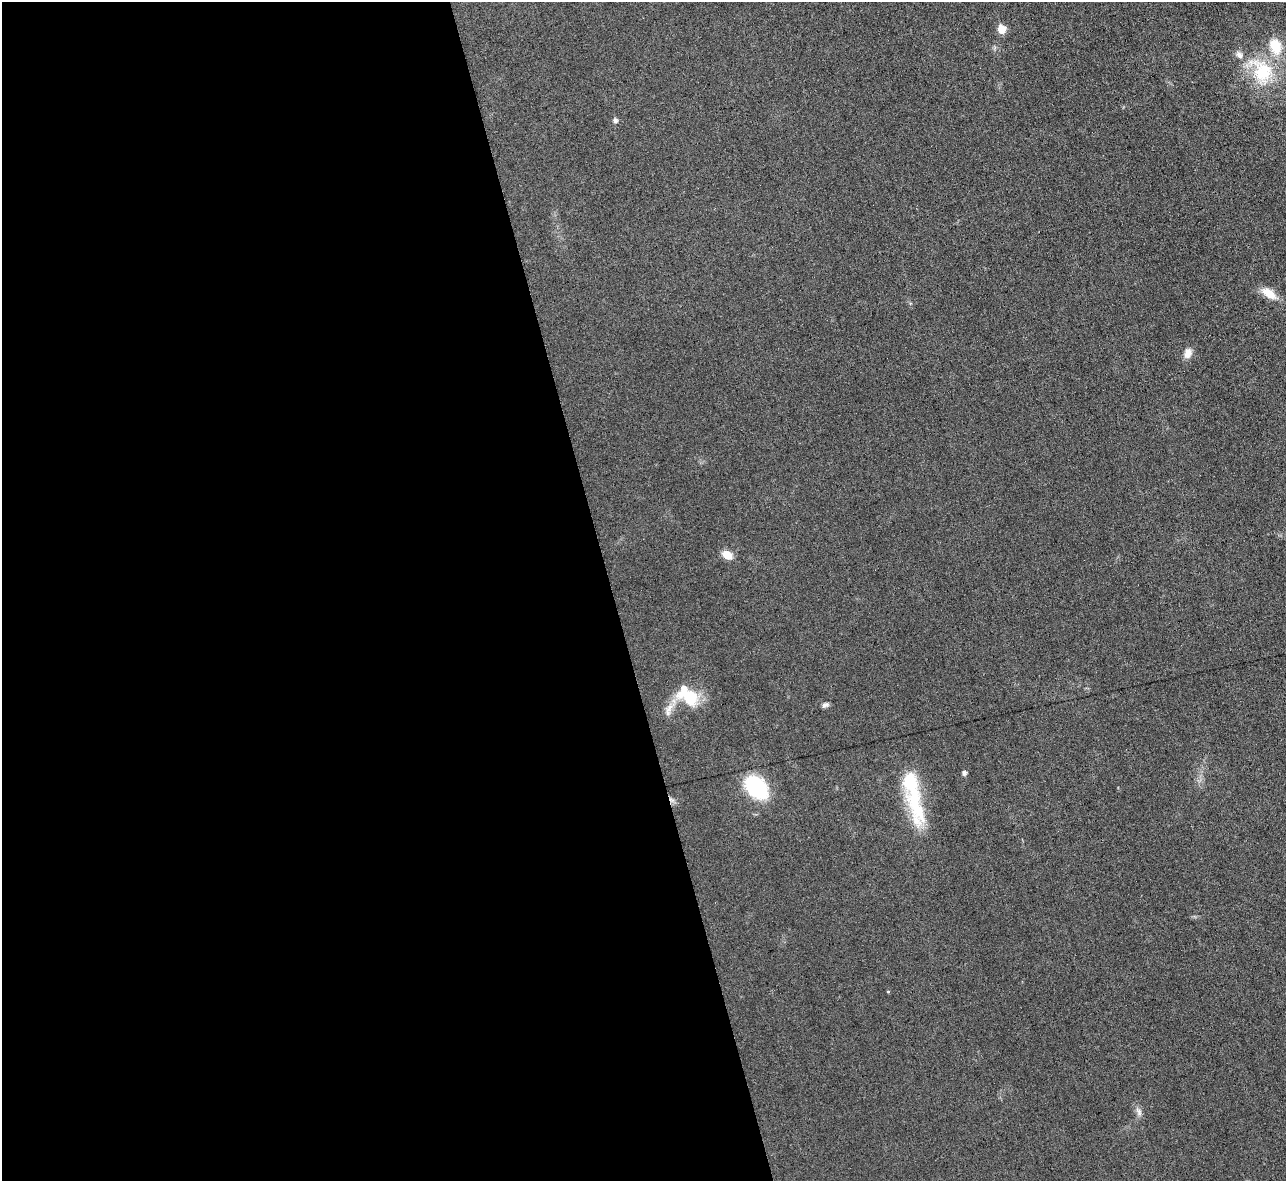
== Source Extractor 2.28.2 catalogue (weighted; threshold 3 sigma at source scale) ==
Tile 9 of 4 x 4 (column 1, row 3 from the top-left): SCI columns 1-1284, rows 1323-2501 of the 5139 x 5124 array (HDU 1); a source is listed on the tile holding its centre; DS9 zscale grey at full resolution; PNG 1288 x 1183 px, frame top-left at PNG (2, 2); no overlay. Shown black and unused: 48% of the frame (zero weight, under 3 of 6 exposures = <1% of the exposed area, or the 3 px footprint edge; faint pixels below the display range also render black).
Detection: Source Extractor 2.28.2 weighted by HDU 2 'WHT'; one run over the whole footprint, this tile lists its part. Background 0.035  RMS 0.0039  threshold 0.0158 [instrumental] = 3 sigma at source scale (4.09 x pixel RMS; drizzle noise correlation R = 1.36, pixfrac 0.8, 0.05/0.05 arcsec/px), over >= 5 px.
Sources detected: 20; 3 inside a brighter object's white glare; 1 cosmic-ray / hot-pixel residue — not listed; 2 inside a brighter listed object's ellipse — not listed separately; the other 14 listed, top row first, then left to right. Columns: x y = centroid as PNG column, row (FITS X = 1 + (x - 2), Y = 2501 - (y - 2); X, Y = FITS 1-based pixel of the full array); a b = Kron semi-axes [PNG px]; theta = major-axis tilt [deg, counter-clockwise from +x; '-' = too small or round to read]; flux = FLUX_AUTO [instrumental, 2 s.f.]
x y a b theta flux
1001 29 6 5 - 8
1262 72 37 27 -78 21
615 120 5 5 - 1.2
1269 293 20 10 -36 5.4
1188 353 12 9 72 2.9
727 555 12 8 -29 4
690 698 24 21 -58 12
825 705 9 5 22 1.1
669 708 16 9 52 3.3
964 773 5 4 - 1.1
756 787 21 15 -46 32
918 810 48 20 -85 19
888 992 5 3 - 0.28
1139 1112 14 7 -67 1.7